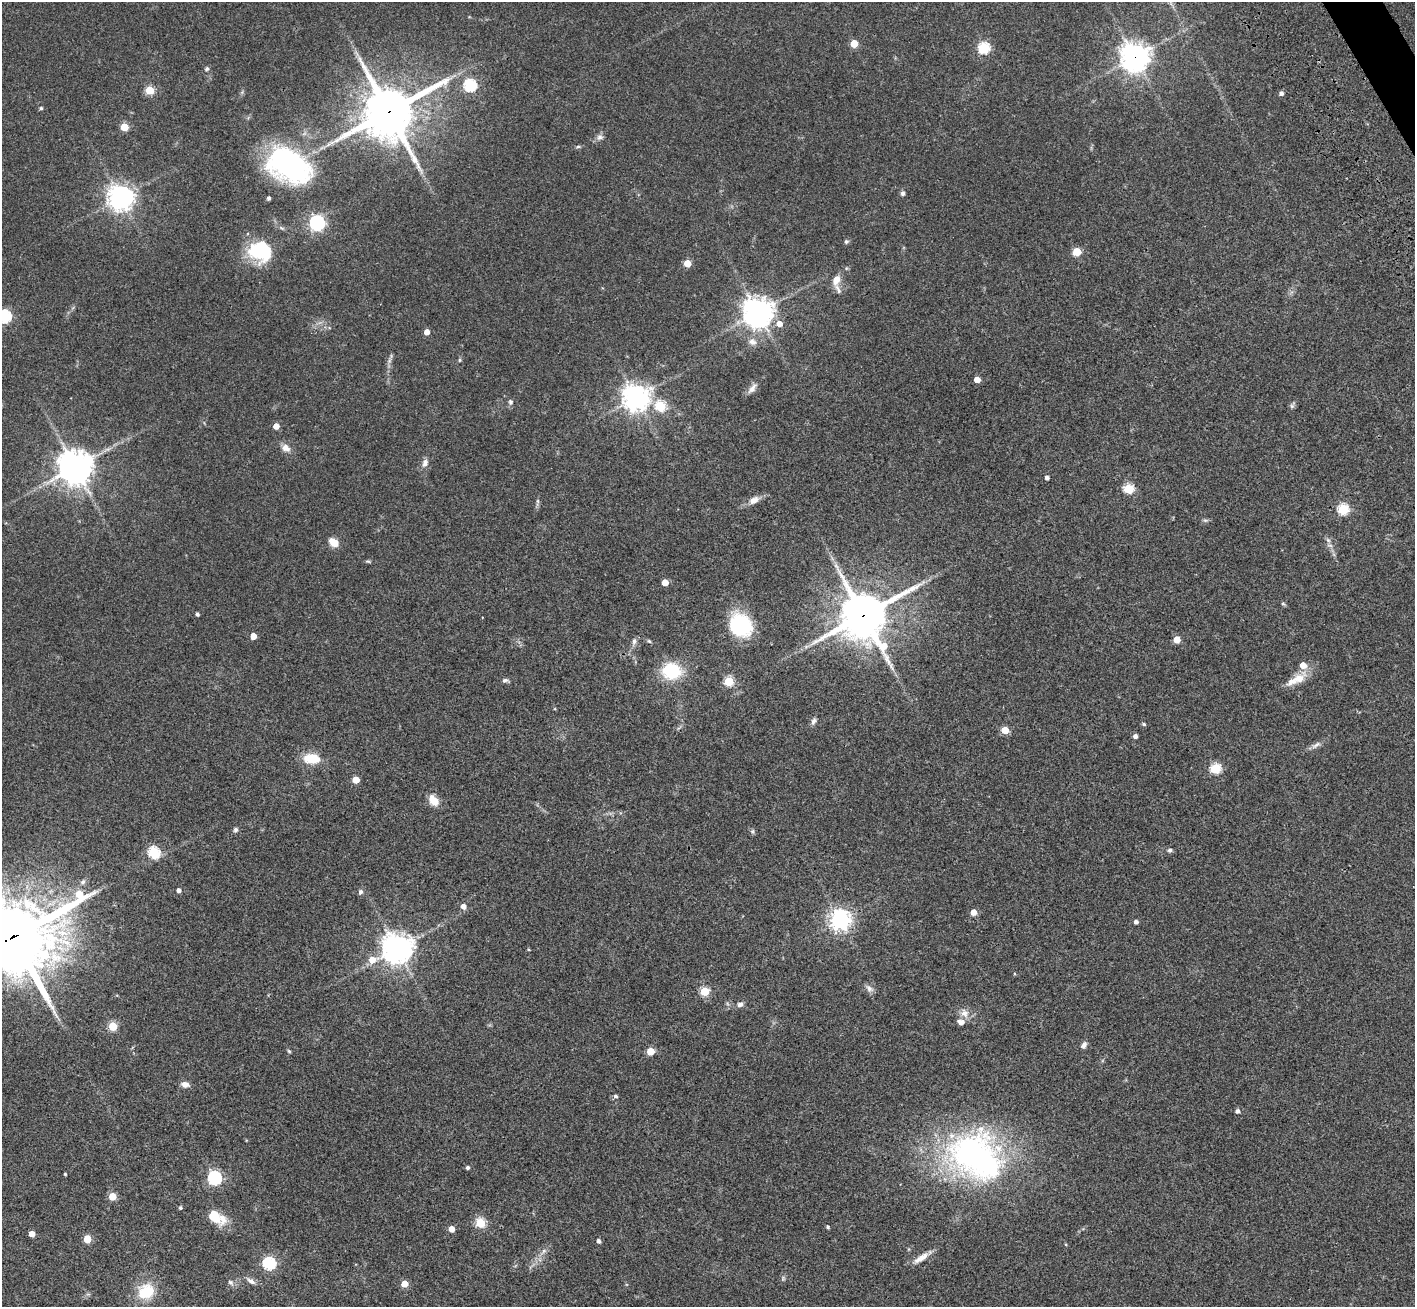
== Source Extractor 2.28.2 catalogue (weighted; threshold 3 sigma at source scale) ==
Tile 10 of 4 x 4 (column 2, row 3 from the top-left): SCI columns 1575-2987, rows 1746-3050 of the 5971 x 5965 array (HDU 1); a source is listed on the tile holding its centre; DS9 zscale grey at full resolution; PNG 1417 x 1309 px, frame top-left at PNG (2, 2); no overlay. Shown black and unused: <1% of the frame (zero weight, under 3 of 4 exposures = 9% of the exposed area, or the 3 px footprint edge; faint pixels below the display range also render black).
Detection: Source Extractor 2.28.2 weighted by HDU 2 'WHT'; one run over the whole footprint, this tile lists its part. Background 0.0324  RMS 0.0051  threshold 0.0228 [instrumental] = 3 sigma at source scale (4.5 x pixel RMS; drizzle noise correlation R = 1.50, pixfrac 1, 0.05/0.05 arcsec/px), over >= 5 px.
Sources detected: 119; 4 inside a brighter listed object's ellipse — not listed separately; the other 115 listed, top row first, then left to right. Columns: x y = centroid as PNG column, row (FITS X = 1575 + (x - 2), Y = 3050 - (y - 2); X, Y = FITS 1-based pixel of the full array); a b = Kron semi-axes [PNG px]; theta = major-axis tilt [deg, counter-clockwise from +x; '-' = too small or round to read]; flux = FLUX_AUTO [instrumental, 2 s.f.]
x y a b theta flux
854 44 5 5 - 14
984 48 6 5 - 46
1135 57 10 10 - 480
207 69 6 5 - 0.95
470 85 6 6 - 63
150 90 5 5 - 23
1281 93 5 5 - 1.6
41 108 5 4 - 0.7
388 112 18 16 33 2200
124 127 5 5 - 15
600 137 9 7 20 1.9
578 147 6 4 2 0.7
288 166 55 35 -29 80
903 193 6 5 - 1.2
121 198 8 8 - 510
269 198 4 3 - 1.3
317 223 6 6 - 140
846 242 6 6 - 0.98
260 251 21 18 -15 37
1077 252 5 5 - 17
687 263 5 5 - 12
836 280 14 9 64 4.6
758 313 9 9 - 670
5 316 6 6 - 69
779 324 6 6 - 3.9
427 332 4 4 - 4.6
752 342 12 9 -30 3
459 360 6 4 89 0.58
389 361 7 5 46 1.1
977 380 5 4 - 5.4
752 388 16 7 53 2.9
636 397 8 8 - 560
510 402 8 7 - 1.2
661 406 6 5 - 34
1292 406 6 6 - 1
276 426 4 4 - 4.7
286 448 11 9 -33 3.4
425 463 10 7 66 2.4
75 467 11 11 - 840
1047 478 4 4 - 1.5
1129 489 5 5 - 33
754 500 15 9 28 3.7
538 501 7 4 -89 0.86
1343 509 6 5 - 40
1205 520 7 4 -18 0.79
1328 540 8 4 -45 1.2
333 542 11 8 -36 5
368 561 8 3 -9 0.66
665 582 5 4 - 8
1283 604 6 4 -40 0.69
197 614 4 3 - 1.1
863 615 17 17 - 1700
740 625 20 17 -58 41
253 636 4 4 - 6.1
1177 640 5 5 - 8.1
634 641 10 6 79 1.8
649 641 6 4 -42 0.72
671 671 16 14 -3 27
1298 678 23 13 38 7.6
505 680 9 5 6 1.2
729 681 5 5 - 27
813 721 10 6 68 1.6
1144 724 5 4 - 0.76
1005 730 5 5 - 11
1135 736 4 4 - 1.8
1316 745 16 5 32 2.2
312 759 17 10 -5 12
1215 769 5 5 - 36
356 780 5 5 - 9
433 800 13 9 -56 5.9
235 830 7 6 - 1.1
752 831 7 6 - 0.92
1170 850 6 5 - 1
154 853 6 5 - 48
83 882 8 6 45 1.3
179 890 4 4 - 1.8
360 892 7 6 - 1.3
463 906 5 5 - 3.1
973 912 5 5 - 5.1
840 920 7 7 - 280
1136 922 4 4 - 1.6
14 937 33 27 27 3800
397 949 12 9 22 660
869 988 12 8 -40 2.1
704 991 5 5 - 23
740 1004 8 7 - 1.7
964 1013 13 10 -56 3.8
113 1026 5 5 - 23
1084 1045 9 6 63 1.8
289 1051 5 4 - 0.61
650 1051 5 5 - 14
185 1084 11 7 -13 2.6
616 1096 5 5 - 1.1
1237 1111 5 5 - 1.4
975 1156 74 57 -31 140
468 1168 4 4 - 1.1
65 1174 3 3 - 0.6
214 1178 6 6 - 88
112 1197 5 5 - 15
180 1208 4 4 - 0.85
215 1217 20 11 -29 12
480 1223 5 5 - 29
828 1227 4 3 - 0.72
451 1229 5 4 - 5.7
32 1234 4 4 - 5.7
87 1239 5 5 - 17
599 1241 5 4 - 1.3
544 1251 10 5 48 1.9
922 1257 25 6 33 4.7
269 1264 6 6 - 65
783 1278 7 5 89 0.87
251 1281 14 6 -34 2.1
231 1282 8 6 -39 1.3
404 1284 5 5 - 9.1
146 1292 18 16 22 16
Overlapping masked pixels (flux is a lower limit): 4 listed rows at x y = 1135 57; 388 112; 863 615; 14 937
Isophote crosses this tile's border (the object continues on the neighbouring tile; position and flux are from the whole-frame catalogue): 2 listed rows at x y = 5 316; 14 937